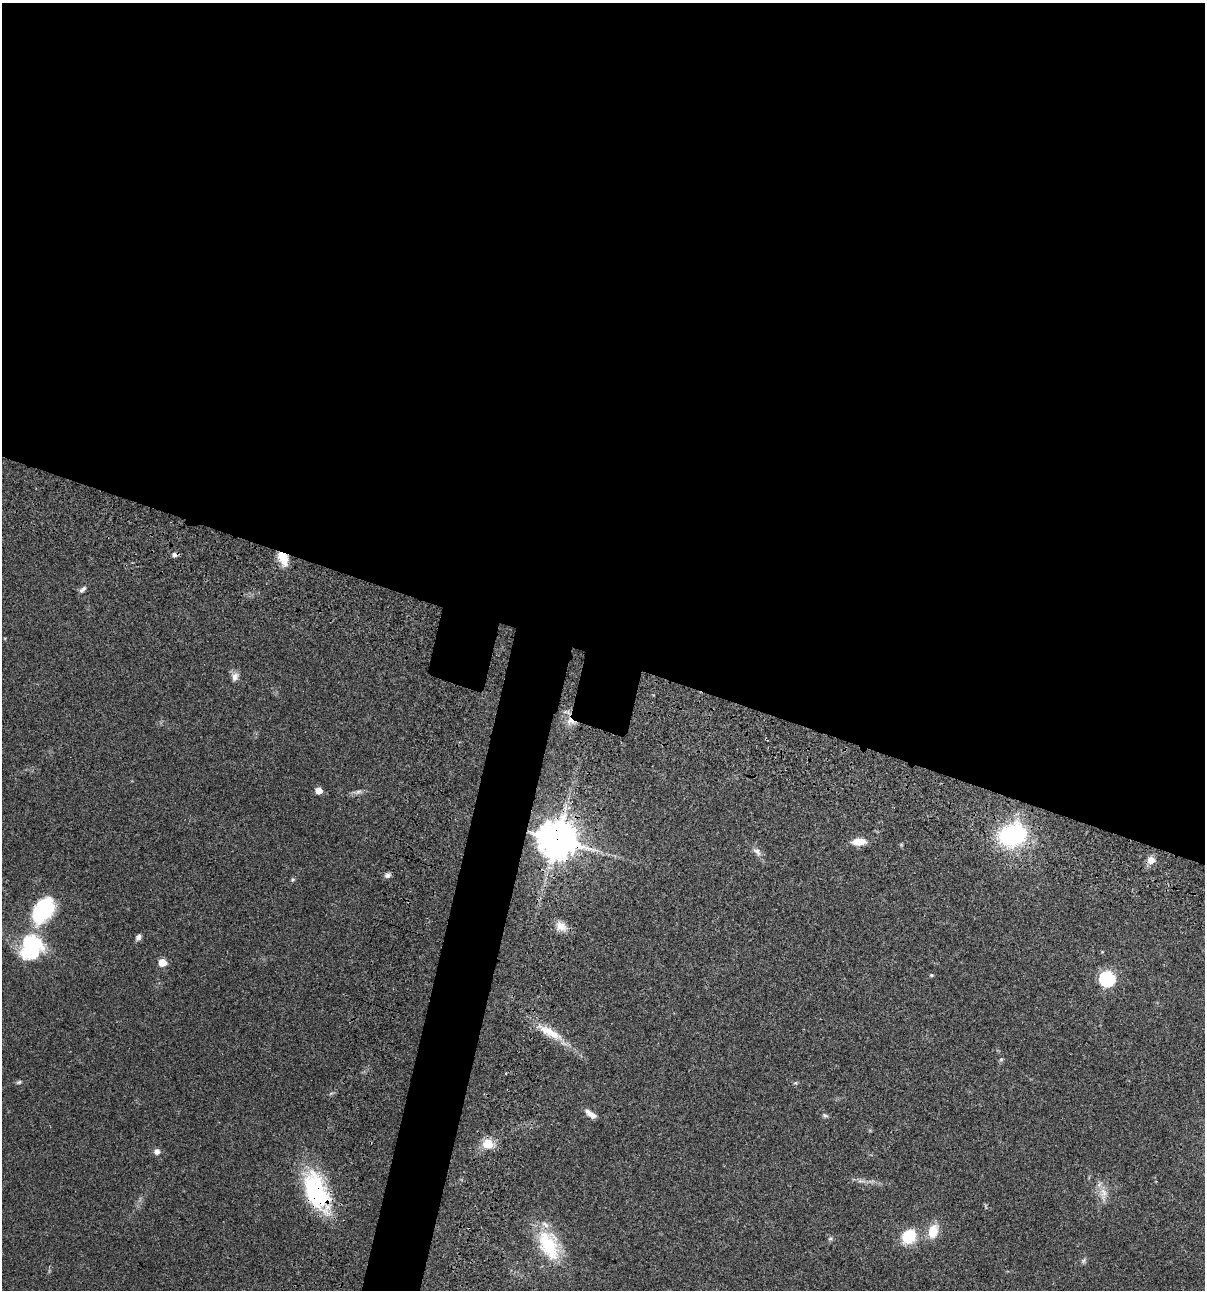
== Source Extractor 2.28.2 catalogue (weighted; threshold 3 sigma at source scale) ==
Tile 3 of 4 x 4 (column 3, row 1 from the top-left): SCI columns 2640-3842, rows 3982-5269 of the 5404 x 5387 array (HDU 1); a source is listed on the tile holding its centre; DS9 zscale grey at full resolution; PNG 1207 x 1292 px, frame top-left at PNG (2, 3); no overlay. Shown black and unused: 54% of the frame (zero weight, under 3 of 4 exposures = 9% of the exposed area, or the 3 px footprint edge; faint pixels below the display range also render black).
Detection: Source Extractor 2.28.2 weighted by HDU 2 'WHT'; one run over the whole footprint, this tile lists its part. Background 0.0476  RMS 0.0054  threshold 0.0241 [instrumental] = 3 sigma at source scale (4.5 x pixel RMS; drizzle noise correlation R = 1.50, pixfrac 1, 0.05/0.05 arcsec/px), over >= 5 px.
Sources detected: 37; all 37 listed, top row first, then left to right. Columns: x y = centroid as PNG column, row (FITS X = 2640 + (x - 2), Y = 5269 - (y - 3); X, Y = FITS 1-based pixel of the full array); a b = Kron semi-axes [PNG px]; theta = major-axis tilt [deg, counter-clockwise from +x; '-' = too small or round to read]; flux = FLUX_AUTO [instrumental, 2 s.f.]
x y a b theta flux
175 555 8 6 -12 1.8
283 558 16 9 -63 8.7
83 589 11 5 44 1.6
235 677 13 9 68 2.7
570 721 13 11 -26 4.4
319 791 5 5 - 5.7
358 792 11 5 19 1.9
1012 835 23 18 22 70
557 839 13 12 - 1300
859 842 16 8 3 6.8
757 852 14 6 -42 2.6
1151 860 7 7 - 4.7
387 875 8 6 12 1.6
293 879 6 5 - 0.78
44 909 23 14 51 57
561 926 16 12 -34 5.5
138 937 7 6 - 2
31 948 25 21 81 47
162 962 5 5 - 11
931 975 5 4 - 0.67
1107 979 7 7 - 99
550 1032 41 10 -29 13
1001 1059 6 4 19 0.65
19 1082 8 5 11 0.92
795 1083 6 4 17 0.64
591 1114 14 6 -34 3.9
825 1115 7 5 -14 0.98
488 1144 14 12 -14 7.8
157 1151 7 7 - 2.3
861 1181 15 3 -4 2.1
316 1192 48 24 -66 53
1103 1194 22 10 -87 5.7
933 1231 17 11 73 9.2
909 1237 13 11 51 20
830 1239 6 4 1 0.82
549 1245 41 23 -66 30
1083 1261 8 5 72 1.1
Overlapping masked pixels (flux is a lower limit): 6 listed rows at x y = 175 555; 283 558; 570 721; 557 839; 44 909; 316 1192